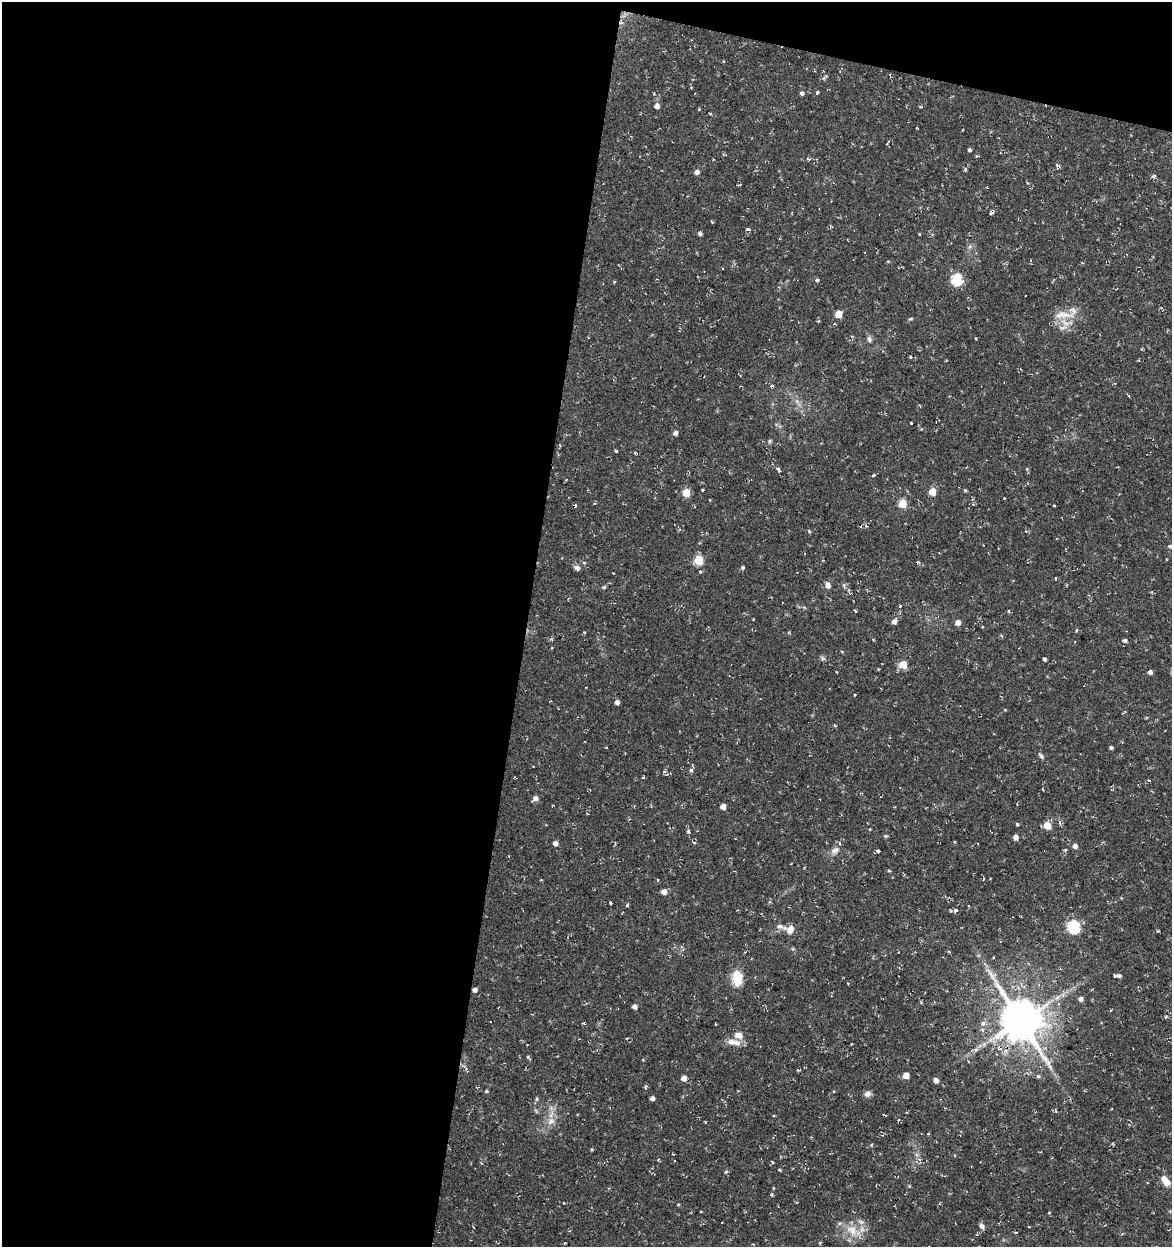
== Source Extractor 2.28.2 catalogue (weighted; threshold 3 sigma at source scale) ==
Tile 1 of 4 x 4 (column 1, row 1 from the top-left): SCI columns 283-1452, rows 3735-4979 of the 5185 x 4991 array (HDU 1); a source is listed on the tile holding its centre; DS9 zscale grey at full resolution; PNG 1174 x 1249 px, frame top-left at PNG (2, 2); no overlay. Shown black and unused: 48% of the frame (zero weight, under 2 of 3 exposures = <1% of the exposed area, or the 3 px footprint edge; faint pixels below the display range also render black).
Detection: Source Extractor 2.28.2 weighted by HDU 2 'WHT'; one run over the whole footprint, this tile lists its part. Background 0.0282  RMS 0.0038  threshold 0.0172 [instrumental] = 3 sigma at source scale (4.5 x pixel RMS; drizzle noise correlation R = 1.50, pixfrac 1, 0.0396/0.0396 arcsec/px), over >= 5 px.
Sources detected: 150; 8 cosmic-ray / hot-pixel residue — not listed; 4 inside a brighter listed object's ellipse — not listed separately; the other 138 listed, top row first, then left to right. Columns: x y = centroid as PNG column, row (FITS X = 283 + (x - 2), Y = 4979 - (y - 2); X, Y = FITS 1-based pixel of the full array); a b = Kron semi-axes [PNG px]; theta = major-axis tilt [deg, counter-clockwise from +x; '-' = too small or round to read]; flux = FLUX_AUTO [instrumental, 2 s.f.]
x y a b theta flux
825 77 7 3 44 0.6
691 88 4 3 - 0.36
817 92 4 3 - 2.4
802 93 5 5 - 0.85
657 106 5 5 - 1.7
699 109 3 3 - 0.4
710 114 3 3 - 0.4
969 150 4 3 - 0.69
977 156 4 3 - 0.58
808 159 7 3 -13 0.47
1057 167 4 3 - 2.5
965 169 7 3 82 0.53
697 172 5 5 - 1.6
1153 176 5 5 - 0.59
748 230 3 3 - 3.5
700 233 5 5 - 0.73
919 234 3 3 - 0.93
970 247 7 4 1 0.76
818 280 4 3 - 0.59
957 280 6 6 - 31
614 282 4 3 - 0.34
838 314 5 5 - 6.2
1063 314 25 9 -8 5.2
910 319 6 3 4 0.46
1062 327 12 4 4 1.4
869 339 9 6 -79 1.1
976 339 3 2 - 0.36
910 357 4 2 - 0.32
911 423 3 3 - 0.59
675 433 4 4 - 1.6
770 441 6 4 89 0.56
616 451 4 3 - 0.42
635 453 5 3 - 0.46
778 469 6 4 -39 0.76
1027 469 5 5 - 0.46
873 475 4 3 - 0.44
932 492 5 5 - 7.5
686 493 5 5 - 9.8
1004 498 3 2 - 0.34
710 500 3 2 - 0.26
902 504 5 5 - 11
1054 506 3 3 - 1.2
866 526 4 4 - 0.74
809 531 5 3 - 0.44
1170 546 5 4 - 0.75
699 560 5 5 - 15
584 563 5 3 - 0.48
743 567 5 4 - 0.65
577 568 8 6 -33 1.2
700 572 4 2 - 0.37
1055 578 4 2 - 0.29
828 585 7 5 -68 2
604 587 6 4 44 0.51
899 606 3 3 - 0.51
855 611 3 3 - 0.41
1008 611 5 3 - 0.38
894 621 5 5 - 1.7
958 623 5 5 - 2.2
1076 630 4 3 - 0.46
584 632 4 2 - 0.27
1125 640 5 4 - 0.79
842 652 5 3 - 0.29
823 658 6 4 19 0.66
1044 659 3 3 - 6.1
903 665 5 5 - 9.1
1150 672 4 4 - 1.6
854 695 3 2 - 0.33
617 702 4 4 - 1.6
1111 747 4 3 - 0.67
1041 756 10 4 -52 0.82
533 766 2 2 - 0.34
691 770 5 5 - 0.83
664 771 4 4 - 0.64
643 778 5 3 - 0.36
535 798 6 5 - 1.8
723 807 5 5 - 2.2
1017 824 4 3 - 0.62
1047 825 5 5 - 7.9
688 831 4 3 - 0.8
886 836 6 5 - 0.47
1015 837 5 4 - 2.3
555 843 5 4 - 1.7
694 843 4 3 - 0.6
1075 846 5 4 - 1.7
835 850 13 8 30 2.2
1065 850 4 4 - 0.44
878 851 4 3 - 2
889 871 5 3 - 0.35
664 892 5 5 - 2
627 905 3 3 - 2.7
969 906 2 2 - 0.31
951 910 4 3 - 0.55
956 910 3 3 - 2.3
1074 927 6 6 - 48
790 929 14 11 -4 3.2
949 952 5 3 - 0.36
1119 976 5 4 - 0.78
737 978 18 11 -84 7.7
848 983 3 2 - 0.25
475 990 5 4 - 1.4
1081 999 5 5 - 1.5
634 1007 4 4 - 1.6
1110 1010 3 2 - 0.37
1166 1017 4 3 - 0.54
1020 1021 14 11 -56 1400
585 1023 3 3 - 1.3
983 1023 8 7 - 1.6
715 1024 3 2 - 0.28
738 1035 10 8 -16 2.6
734 1042 20 7 -11 3.3
975 1050 6 4 18 0.8
527 1057 4 3 - 0.44
643 1060 4 3 - 0.27
467 1070 5 4 - 0.91
799 1070 6 3 18 0.47
906 1076 5 4 - 4.8
1038 1076 6 5 - 0.65
684 1078 5 4 - 2.6
936 1080 5 4 - 2
645 1086 4 3 - 0.64
486 1091 4 3 - 0.45
867 1094 9 7 21 1.5
652 1098 4 4 - 1.4
537 1099 6 4 88 0.56
536 1111 8 3 -58 0.53
551 1121 11 8 54 2.7
673 1154 3 2 - 0.27
779 1170 4 3 - 0.42
726 1171 6 3 21 0.42
1165 1181 16 8 -53 3.2
564 1203 3 2 - 0.29
678 1204 4 3 - 0.33
982 1226 6 5 - 1.5
1029 1227 3 2 - 0.3
852 1230 21 12 -43 6.2
1016 1232 4 2 - 0.34
565 1243 3 2 - 0.37
819 1243 5 3 - 0.47
Overlapping masked pixels (flux is a lower limit): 4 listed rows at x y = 1057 167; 475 990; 585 1023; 467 1070